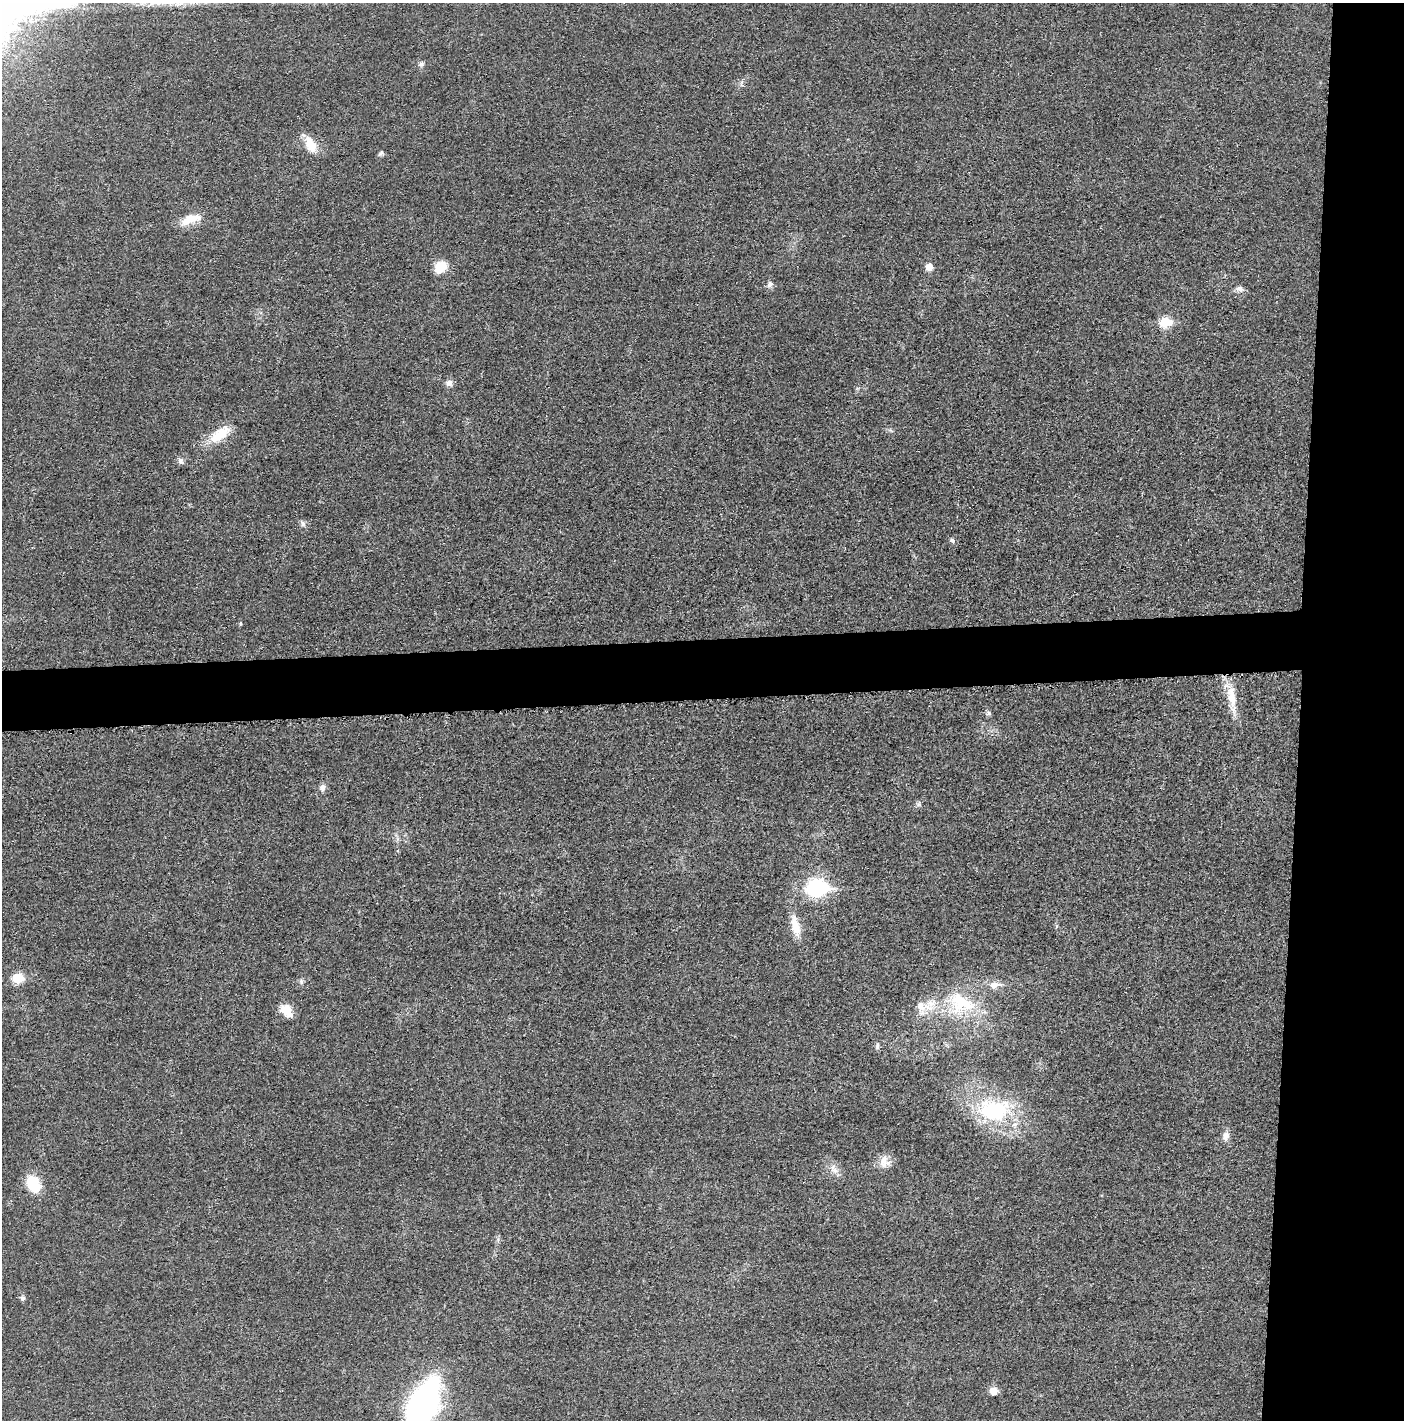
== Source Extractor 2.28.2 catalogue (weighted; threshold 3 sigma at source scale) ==
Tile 6 of 3 x 3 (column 3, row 2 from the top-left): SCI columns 2819-4220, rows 1427-2844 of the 4234 x 4262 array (HDU 1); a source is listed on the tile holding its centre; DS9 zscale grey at full resolution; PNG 1406 x 1422 px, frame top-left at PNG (2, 3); no overlay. Shown black and unused: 11% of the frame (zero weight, under 3 of 5 exposures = <1% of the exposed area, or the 3 px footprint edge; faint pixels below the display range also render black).
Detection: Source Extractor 2.28.2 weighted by HDU 2 'WHT'; one run over the whole footprint, this tile lists its part. Background 0.0176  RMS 0.0046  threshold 0.0208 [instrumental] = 3 sigma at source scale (4.5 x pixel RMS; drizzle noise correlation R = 1.50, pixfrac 1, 0.05/0.05 arcsec/px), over >= 5 px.
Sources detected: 41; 2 inside a brighter listed object's ellipse — not listed separately; the other 39 listed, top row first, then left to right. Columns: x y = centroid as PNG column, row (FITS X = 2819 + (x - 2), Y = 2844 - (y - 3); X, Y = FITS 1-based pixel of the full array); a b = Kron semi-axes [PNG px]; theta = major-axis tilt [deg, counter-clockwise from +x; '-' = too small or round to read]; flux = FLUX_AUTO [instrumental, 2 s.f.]
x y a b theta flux
158 3 7 4 -18 1.3
151 4 7 4 18 1.1
179 4 14 5 13 2.4
421 64 8 6 89 1.2
311 144 22 12 -65 7.9
380 153 9 5 53 1
190 219 25 12 29 8
440 267 14 10 48 9.3
929 267 5 5 - 6.1
770 284 9 7 55 1.8
1240 288 9 8 - 2.1
1165 322 6 6 - 25
449 383 9 8 - 2.2
220 434 33 14 35 11
181 461 9 7 -75 1.6
303 523 8 7 - 1.4
952 540 5 5 - 1.2
240 623 5 4 - 0.64
1232 699 44 11 -82 10
988 713 7 6 - 0.97
323 787 9 7 44 2.2
919 804 7 6 - 1.1
817 888 9 7 5 160
795 926 27 10 -77 8.2
17 978 6 6 - 19
301 981 8 5 84 1.1
995 985 15 9 8 4.6
958 1001 44 23 -89 24
930 1005 22 14 50 8.9
286 1010 16 11 -48 7.1
877 1046 9 5 89 1.1
994 1110 44 28 -1 42
1226 1136 13 8 74 3
884 1162 17 14 -74 4.9
834 1169 16 8 -59 3.6
33 1184 16 11 -60 18
22 1298 7 6 - 1.2
993 1391 6 5 - 8.2
422 1406 35 15 64 250
Isophote crosses this tile's border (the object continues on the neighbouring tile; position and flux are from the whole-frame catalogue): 1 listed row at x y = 422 1406